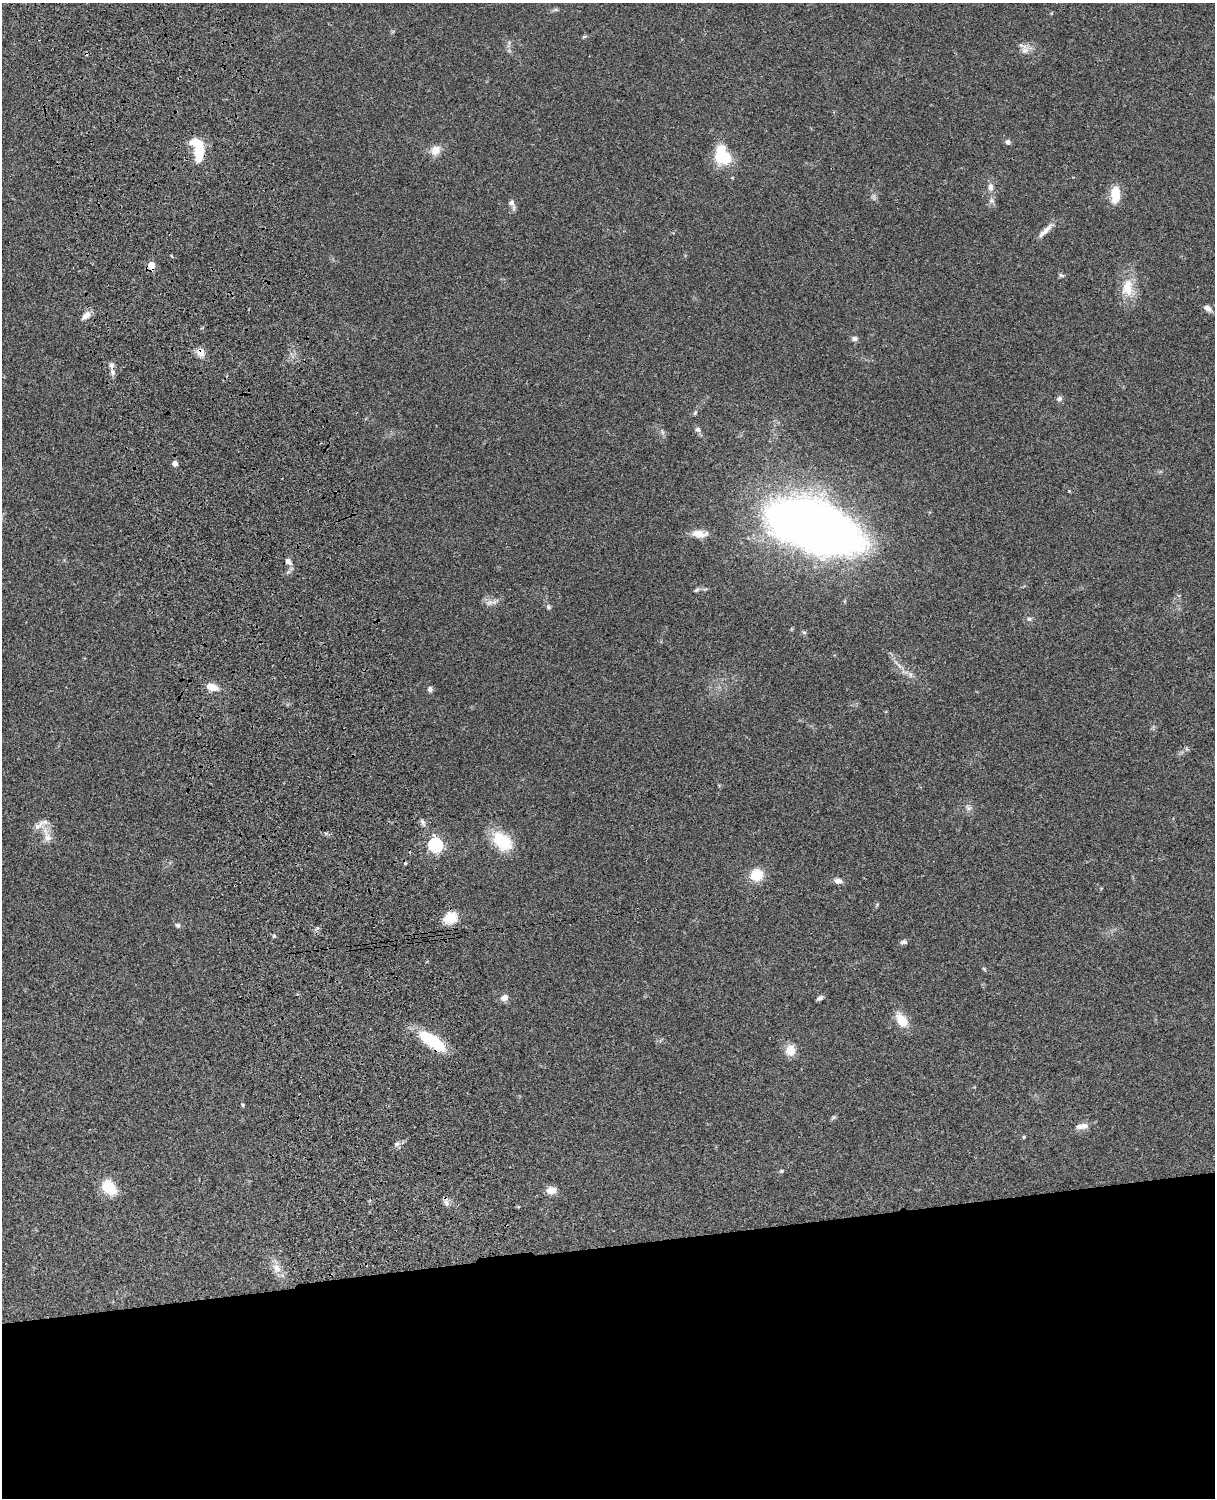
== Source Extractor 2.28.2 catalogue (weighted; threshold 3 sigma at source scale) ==
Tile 11 of 4 x 3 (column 3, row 3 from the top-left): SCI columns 2546-3758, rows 276-1771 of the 5088 x 4925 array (HDU 1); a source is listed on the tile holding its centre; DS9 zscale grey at full resolution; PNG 1217 x 1500 px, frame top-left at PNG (2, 3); no overlay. Shown black and unused: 17% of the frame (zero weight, under 3 of 4 exposures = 6% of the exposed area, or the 3 px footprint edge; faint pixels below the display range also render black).
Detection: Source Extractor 2.28.2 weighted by HDU 2 'WHT'; one run over the whole footprint, this tile lists its part. Background 0.0765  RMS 0.0057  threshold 0.0258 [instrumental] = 3 sigma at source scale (4.5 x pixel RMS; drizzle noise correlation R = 1.50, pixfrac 1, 0.05/0.05 arcsec/px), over >= 5 px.
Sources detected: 69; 2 inside a brighter object's white glare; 2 cosmic-ray / hot-pixel residue — not listed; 3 inside a brighter listed object's ellipse — not listed separately; the other 62 listed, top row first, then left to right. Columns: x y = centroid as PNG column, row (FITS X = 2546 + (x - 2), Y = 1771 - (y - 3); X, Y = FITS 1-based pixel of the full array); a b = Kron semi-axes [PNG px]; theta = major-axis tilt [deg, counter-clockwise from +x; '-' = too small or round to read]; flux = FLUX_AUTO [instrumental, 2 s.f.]
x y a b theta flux
556 9 7 4 -1 0.94
584 37 6 4 29 0.77
1025 50 12 7 31 3.3
1008 142 7 6 - 1.5
436 150 12 11 - 5.8
199 151 20 8 87 20
721 153 24 10 81 17
990 187 11 7 88 2.9
1115 194 18 9 89 12
512 203 9 8 - 2.2
1046 229 20 7 49 4.3
151 265 5 5 - 9.3
1061 275 7 5 -19 1.1
1127 288 27 16 86 12
1207 308 11 7 -40 2.3
86 315 11 7 42 4.1
855 338 8 6 -7 2
200 353 11 9 -59 4.6
111 365 8 6 -82 2.1
1059 399 7 6 - 1.6
695 413 6 5 - 0.82
698 429 8 6 -29 1.7
175 463 5 5 - 3.1
1069 491 4 3 - 0.48
817 527 94 46 -19 450
699 534 18 10 -11 5.7
289 562 12 7 -46 2.7
696 590 9 4 28 1.2
489 602 11 7 18 2.8
548 607 6 6 - 1.2
1029 619 7 5 1 1.3
804 632 6 4 -19 0.73
910 674 10 5 -64 1.9
212 687 12 7 -19 7.1
430 689 6 6 - 1.6
969 808 7 6 - 1.6
37 827 17 7 37 3.5
48 837 13 10 -85 4.5
502 841 27 17 -43 20
435 845 6 6 - 110
757 875 11 10 - 14
838 881 9 7 -9 2.6
450 918 10 8 19 19
178 925 6 6 - 1.2
274 936 6 4 -43 0.77
904 942 8 5 11 1.9
984 969 7 3 -54 0.7
504 998 10 8 24 3
820 998 7 5 29 1.6
901 1020 18 11 -56 9.5
432 1041 29 10 -35 33
790 1050 13 12 - 6.6
243 1105 5 4 - 0.64
833 1118 8 4 37 0.93
1082 1126 17 7 8 4.4
1024 1137 4 4 - 0.56
397 1144 7 5 43 1.5
782 1171 6 4 21 0.86
109 1188 17 11 -41 16
551 1190 12 8 5 5
446 1203 9 7 -56 2.3
277 1268 15 10 -56 5.3
Overlapping masked pixels (flux is a lower limit): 6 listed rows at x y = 151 265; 200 353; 111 365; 435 845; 432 1041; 446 1203